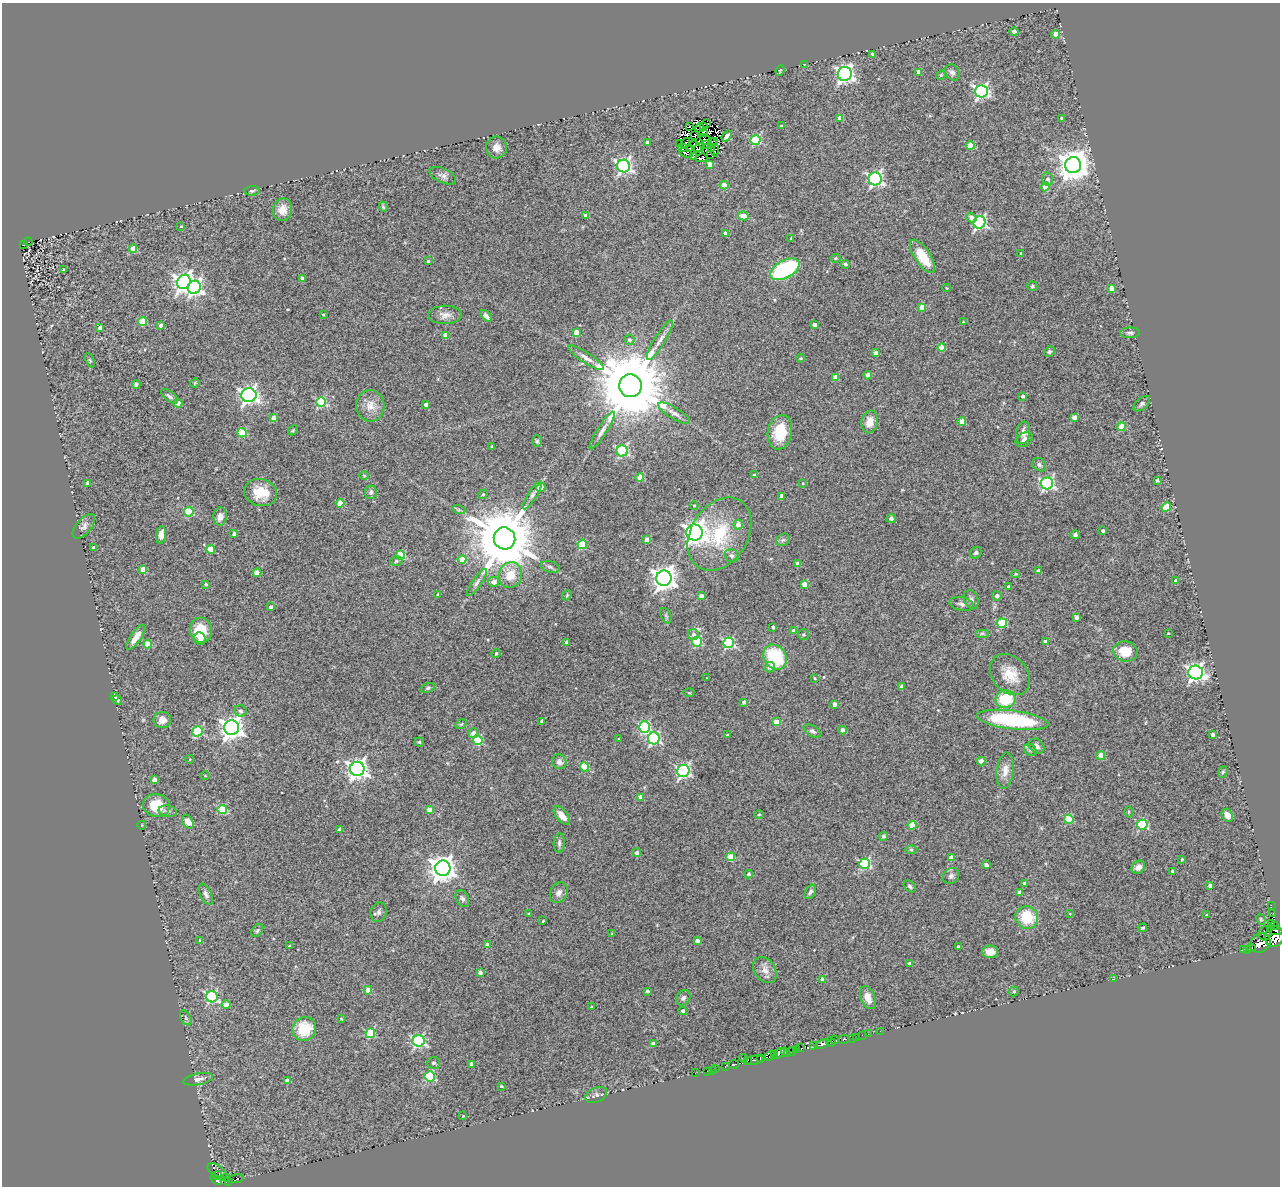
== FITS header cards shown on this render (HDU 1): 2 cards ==
NAXIS1  =                 1278
NAXIS2  =                 1184

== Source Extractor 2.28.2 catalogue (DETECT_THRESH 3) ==
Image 1278 x 1184 px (HDU 1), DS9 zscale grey, 1 PNG px = 1 image px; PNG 1282 x 1188 px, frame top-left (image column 1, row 1184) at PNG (2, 3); each listed source drawn as its Kron ellipse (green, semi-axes under 4 px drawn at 4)
Background 0.985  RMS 0.099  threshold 0.297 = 3 sigma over >= 5 px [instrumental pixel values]
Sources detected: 382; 10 with non-positive FLUX_AUTO (blend fragments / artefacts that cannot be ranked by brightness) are neither listed nor drawn; the other 372 listed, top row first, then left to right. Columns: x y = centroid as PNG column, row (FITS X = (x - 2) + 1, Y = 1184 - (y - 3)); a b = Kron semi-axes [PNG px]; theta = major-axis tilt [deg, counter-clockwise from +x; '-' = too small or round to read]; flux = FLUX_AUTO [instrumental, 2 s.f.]
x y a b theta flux
1014 31 4 4 - 12
1056 34 4 4 - 55
872 54 4 3 - 11
804 65 4 3 - 5.8
780 70 5 3 - 6.5
919 72 4 4 - 44
952 72 8 6 -55 23
845 74 7 7 - 2400
941 75 5 4 - 7.9
981 91 6 6 - 1500
840 118 4 4 - 72
1062 118 4 3 - 17
706 123 4 2 - 2.7
704 126 3 2 - 2.4
781 126 4 4 - 6.3
690 127 3 2 - 1
699 128 4 2 - 4.2
703 132 3 3 - 20
694 136 4 2 - 8.2
727 136 6 3 51 20
705 140 6 2 -47 14
755 140 5 5 - 450
715 141 3 2 - 2.6
647 143 3 3 - 20
685 143 5 3 - 1.5
712 143 5 2 - 4.1
680 144 3 2 - 6
706 144 2 2 - 3.5
696 146 7 3 -46 2.9
970 146 4 4 - 150
496 147 11 10 - 53
683 148 4 3 - 8.5
690 148 3 2 - 7.5
699 148 6 2 30 13
711 149 3 3 - 6.9
715 150 6 3 89 26
686 153 7 3 -23 24
710 154 3 2 - 11
694 156 3 2 - 6.5
702 158 6 2 6 6.7
710 164 4 4 - 55
1073 165 8 8 - 11000
624 166 6 6 - 1600
443 176 14 7 -24 29
875 179 6 6 - 1400
1048 179 7 5 -76 23
724 185 4 4 - 100
1045 187 4 4 - 86
252 191 7 4 1 14
383 207 5 4 - 7.6
282 210 11 9 80 64
585 215 4 4 - 20
743 216 5 4 - 73
971 218 5 4 - 48
979 222 6 5 - 1200
181 226 3 3 - 5.8
725 233 3 3 - 20
791 238 3 3 - 5.1
28 242 4 2 - 3.7
24 245 2 2 - 37
133 249 4 4 - 110
1021 253 4 3 - 11
923 256 19 8 -56 180
835 258 5 4 - 8.3
428 261 3 3 - 8.1
845 264 4 4 - 17
64 269 4 4 - 6.9
785 269 16 9 28 640
302 278 4 4 - 22
184 282 7 6 - 3400
1032 286 5 4 - 11
194 287 7 6 - 1900
946 288 4 4 - 7
1111 288 4 4 - 64
922 307 4 4 - 64
323 315 3 3 - 5.5
445 315 17 9 1 47
486 316 7 4 -49 23
142 322 4 4 - 230
963 322 3 3 - 5.7
814 324 3 3 - 23
161 325 4 3 - 28
100 328 4 3 - 34
576 332 4 4 - 130
1130 333 10 5 2 17
445 335 4 4 - 98
629 340 5 5 - 15
660 340 23 5 58 53
942 348 4 4 - 150
1049 352 5 5 - 11
876 353 4 4 - 46
586 358 21 5 -33 41
800 358 4 3 - 6.8
90 360 7 4 -66 9
868 375 4 4 - 63
836 377 4 4 - 73
195 383 5 4 - 6.6
136 384 4 4 - 11
630 386 11 11 - 91000
249 395 7 7 - 2600
169 396 9 5 -38 18
1023 396 4 3 - 22
321 402 5 5 - 460
178 403 4 4 - 74
1142 404 10 5 40 18
426 405 4 4 - 43
370 406 16 14 -86 77
674 413 18 5 -31 37
1074 417 4 4 - 44
274 418 4 4 - 90
962 421 4 4 - 82
870 422 11 8 79 62
1121 427 4 4 - 150
293 430 5 4 - 7
602 431 22 5 58 38
780 432 17 12 80 210
242 433 4 4 - 250
1023 433 11 7 82 55
1024 440 9 6 33 31
537 441 6 5 - 11
492 447 4 3 - 18
622 451 5 5 - 720
1039 465 7 6 - 18
364 475 5 3 - 6.1
754 475 4 4 - 9.4
640 477 4 4 - 160
1157 480 3 3 - 14
88 483 4 4 - 49
803 483 3 2 - 4.5
1047 483 6 6 - 1200
541 487 5 4 - 68
371 492 7 6 - 16
260 493 17 13 -15 150
483 494 5 4 - 11
532 495 16 4 57 25
782 496 4 4 - 40
340 503 4 4 - 150
694 506 4 4 - 6.7
1166 507 5 4 - 200
459 510 6 4 -18 11
189 512 4 4 - 340
220 517 9 6 84 48
891 518 4 4 - 19
738 524 5 4 - 60
84 526 15 7 49 32
1103 531 3 3 - 14
695 533 8 8 - 4400
234 534 4 3 - 20
719 534 39 28 58 420
161 535 8 5 83 55
1075 535 5 4 - 19
505 538 11 10 - 70000
646 540 4 4 - 57
783 540 7 5 42 15
582 544 4 4 - 260
93 548 3 3 - 22
211 549 4 4 - 130
976 553 6 5 - 13
401 555 4 4 - 270
732 556 7 6 - 19
462 559 4 4 - 90
396 561 6 4 15 13
798 563 4 4 - 27
550 567 9 5 -16 18
143 569 4 4 - 88
1039 571 4 4 - 32
257 573 4 4 - 93
1016 574 4 3 - 6.4
510 575 13 11 71 130
664 578 7 7 - 5900
1176 581 3 3 - 18
493 582 5 5 - 47
477 583 16 4 56 24
206 584 3 3 - 12
804 584 4 4 - 76
1008 587 3 3 - 11
438 595 4 4 - 11
567 595 6 4 49 8.9
701 596 4 4 - 42
997 596 4 4 - 29
971 599 10 7 -66 26
962 604 12 7 -12 28
271 607 4 3 - 21
666 616 8 5 -65 12
1076 617 4 4 - 27
1002 623 5 4 - 360
773 627 3 3 - 15
201 630 12 11 - 180
794 631 4 4 - 50
982 633 7 4 0 11
1168 633 3 2 - 4
693 635 5 5 - 28
803 635 5 5 - 12
136 637 15 5 55 57
200 639 6 5 - 29
566 642 3 3 - 9.2
697 642 5 5 - 400
1045 642 4 4 - 45
729 643 5 5 - 650
148 644 4 4 - 160
1125 651 12 10 -9 140
496 653 5 3 - 8.3
775 657 13 10 -54 380
770 667 5 5 - 35
1196 672 7 7 - 2300
1010 675 23 17 -48 140
707 678 2 2 - 4
815 678 3 2 - 5.9
901 687 4 3 - 22
428 688 7 4 21 11
689 693 6 3 -1 6.5
115 697 4 3 - 9.5
1006 699 10 8 10 260
117 700 5 4 - 17
744 702 4 3 - 27
834 704 4 4 - 35
240 711 6 5 - 14
162 720 9 8 - 44
1013 720 36 9 -7 630
541 721 3 3 - 6.3
776 722 4 4 - 86
461 724 6 3 36 7
644 727 6 5 - 650
232 728 7 7 - 5000
842 730 4 4 - 40
198 731 5 5 - 540
812 731 10 5 -33 20
473 733 5 5 - 40
727 735 4 3 - 8.7
1212 735 3 3 - 19
654 738 6 6 - 940
619 739 3 3 - 6.8
478 740 5 5 - 410
419 742 4 4 - 9.4
1037 746 8 6 -43 27
1030 750 7 5 -45 16
1101 755 4 4 - 78
190 759 4 3 - 5.7
981 761 4 4 - 93
559 762 7 7 - 32
585 767 4 4 - 290
357 769 7 7 - 3500
683 771 6 6 - 1200
1005 771 18 8 83 58
1223 772 6 4 68 9.9
205 776 4 3 - 5.1
154 780 4 4 - 38
641 797 4 4 - 68
156 805 13 11 -11 170
222 810 5 4 - 280
429 810 4 4 - 100
168 811 9 5 -10 21
1129 812 5 3 - 6.9
759 814 5 3 - 6.3
1227 815 7 5 -59 45
562 816 11 5 -50 68
1069 819 4 4 - 250
188 822 7 5 -58 72
142 825 4 3 - 5
912 825 4 4 - 160
1142 825 5 5 - 530
340 829 4 4 - 9.6
883 836 4 4 - 17
559 843 10 5 86 22
911 849 6 4 0 8.8
637 853 4 4 - 24
731 857 4 4 - 140
951 858 4 4 - 55
1182 859 3 3 - 7.8
865 864 5 5 - 630
986 865 4 3 - 32
1138 867 7 6 - 32
443 868 8 7 - 7300
1173 871 3 3 - 17
748 874 4 4 - 15
951 876 9 7 41 21
1024 883 4 4 - 18
910 886 7 5 -45 13
1210 886 3 3 - 18
810 892 7 5 59 17
1019 892 4 3 - 26
559 893 11 8 61 32
206 894 11 5 -63 24
462 899 9 6 -63 20
1271 905 2 2 - 11
379 912 10 8 74 24
1070 913 2 2 - 4.4
1273 913 3 2 - 9.6
529 914 3 3 - 7.6
1206 915 2 2 - 5.9
1027 917 11 11 - 220
1261 919 6 4 -61 7.1
543 921 3 2 - 6.2
1272 923 4 2 - 170
1275 925 3 2 - 100
1142 928 5 3 - 8.4
1275 930 8 3 -18 730
257 931 7 5 50 12
612 933 4 3 - 6.2
1265 933 7 6 - 710
1274 936 10 9 - 3900
200 940 4 2 - 6.2
697 941 4 4 - 35
1260 943 11 9 38 2000
487 945 4 4 - 36
289 946 3 2 - 6.5
958 946 3 3 - 7.9
1251 948 3 2 - 12
1248 949 2 2 - 38
1244 950 3 3 - 200
990 952 8 6 0 60
909 964 3 3 - 23
765 970 14 10 -54 51
480 972 4 4 - 27
822 979 4 4 - 27
1113 979 3 2 - 13
368 990 4 4 - 100
647 991 3 3 - 14
1014 991 5 4 - 11
212 997 6 5 - 760
683 998 8 6 47 18
868 998 12 7 -69 58
226 1005 4 4 - 56
591 1007 3 2 - 6.2
683 1011 4 4 - 19
186 1018 8 5 -61 12
341 1019 4 3 - 6.1
304 1029 12 11 - 190
880 1031 2 2 - 8.5
370 1033 5 4 - 340
868 1034 2 2 - 4.5
862 1035 2 2 - 15
856 1037 3 2 - 6.9
853 1038 3 2 - 16
844 1039 6 3 10 52
835 1040 4 2 - 370
419 1041 6 5 - 1100
831 1042 5 3 - 310
653 1044 4 4 - 59
822 1044 7 3 23 970
814 1045 3 2 - 58
801 1048 3 2 - 100
796 1050 4 3 - 330
786 1052 5 3 - 310
792 1052 4 2 - 35
779 1053 6 3 40 190
770 1055 6 3 36 380
774 1055 3 2 - 190
743 1058 4 3 - 55
760 1058 3 2 - 1.4
748 1060 4 3 - 64
754 1060 9 4 10 71
434 1063 6 6 - 15
471 1064 3 3 - 24
734 1064 5 3 - 120
725 1067 3 2 - 140
716 1069 3 2 - 21
712 1070 3 2 - 5.6
707 1071 2 2 - 8.1
695 1073 2 2 - 5.4
430 1076 5 5 - 480
198 1079 15 5 11 33
287 1081 4 4 - 55
501 1086 3 3 - 6.9
596 1095 12 7 25 25
463 1116 3 2 - 4.9
217 1171 10 6 -33 400
217 1175 5 3 - 600
226 1177 3 2 - 44
236 1179 8 3 10 180
216 1180 6 4 -41 2400
228 1181 3 2 - 36
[10 non-positive-flux detections neither listed nor drawn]